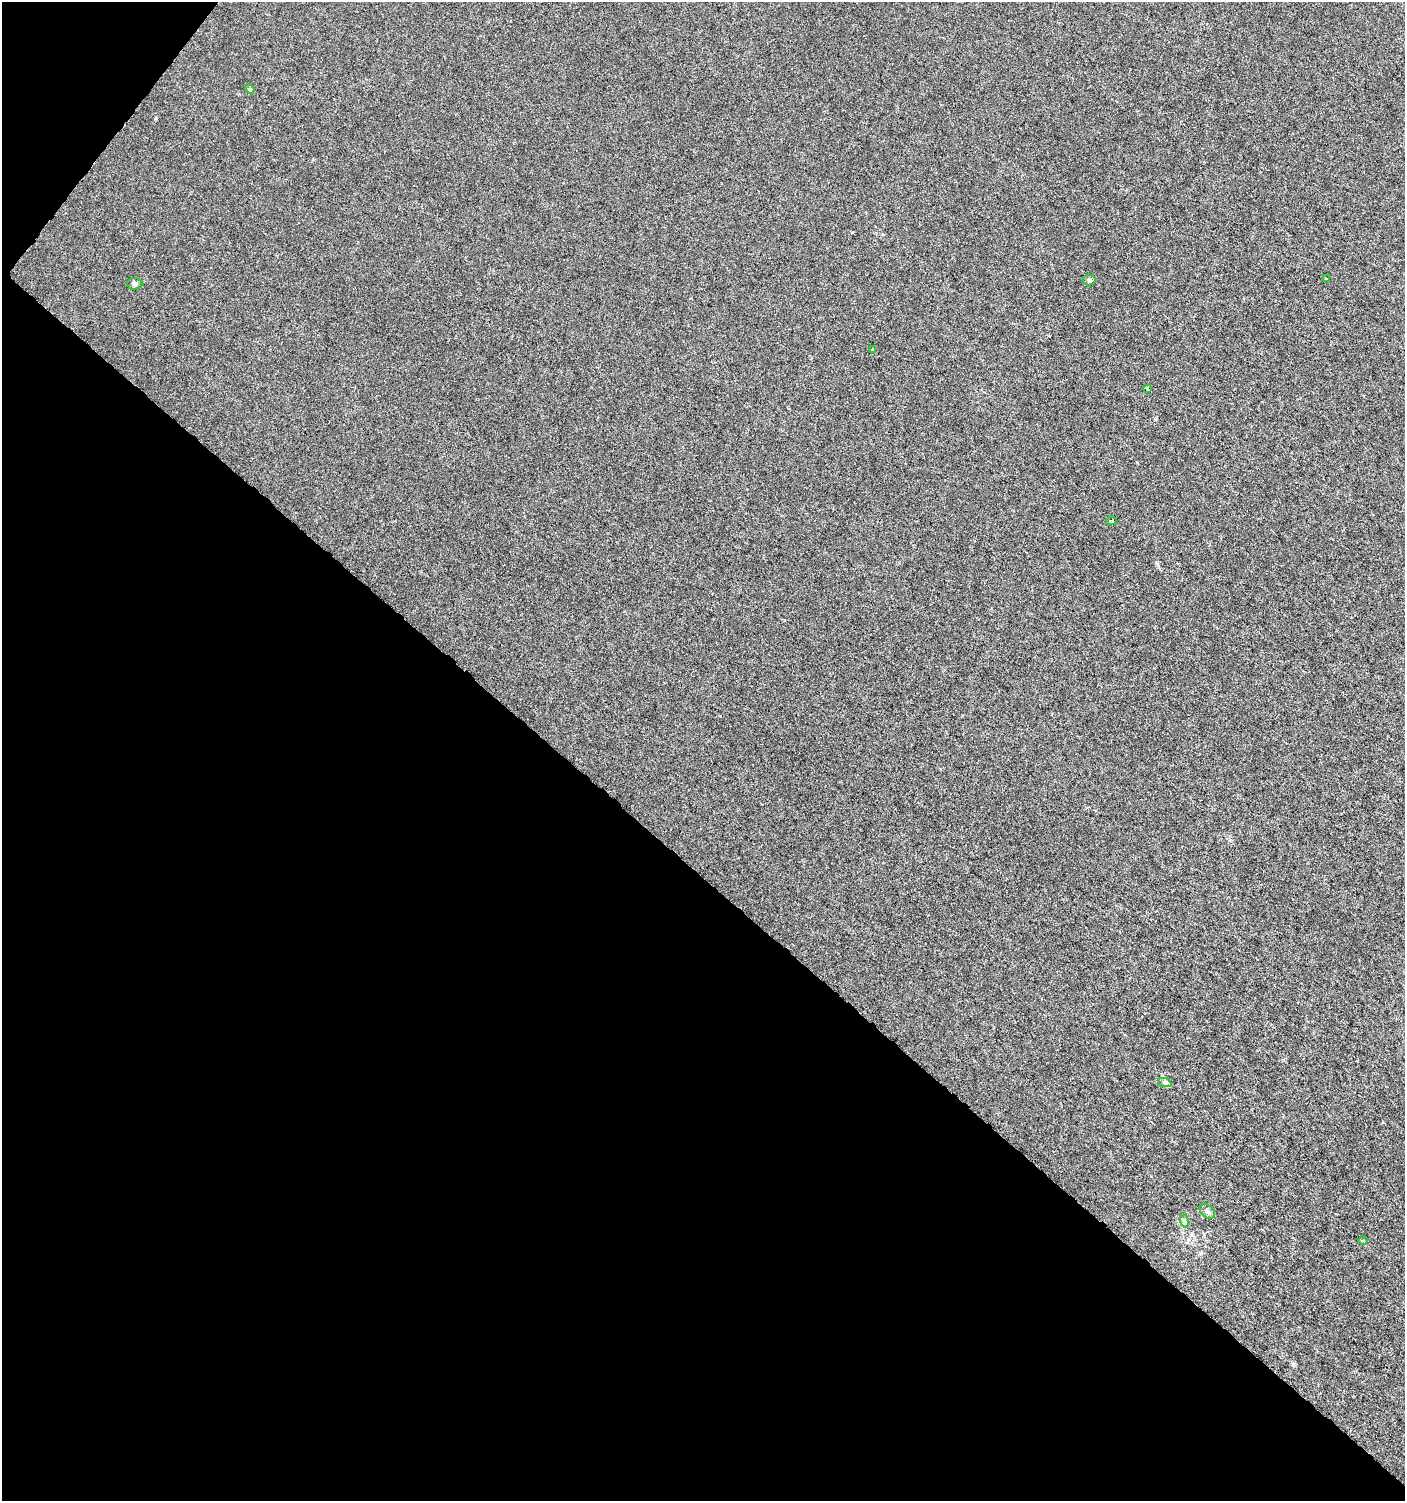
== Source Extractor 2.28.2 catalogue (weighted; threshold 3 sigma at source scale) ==
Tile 9 of 4 x 4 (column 1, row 3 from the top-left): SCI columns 175-1577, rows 1505-3003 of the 6026 x 6000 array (HDU 1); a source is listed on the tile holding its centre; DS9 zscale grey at full resolution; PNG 1407 x 1503 px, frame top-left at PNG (2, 2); each listed source drawn as its Kron ellipse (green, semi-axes under 4 px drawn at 4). Shown black and unused: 43% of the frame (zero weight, under 3 of 6 exposures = <1% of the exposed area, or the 3 px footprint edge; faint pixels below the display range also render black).
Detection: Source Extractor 2.28.2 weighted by HDU 2 'WHT'; one run over the whole footprint, this tile lists its part. Background -1.05e-05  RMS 0.0012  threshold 0.00501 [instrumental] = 3 sigma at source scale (4.09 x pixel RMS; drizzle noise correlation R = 1.36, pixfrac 0.8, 0.0396/0.0396 arcsec/px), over >= 5 px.
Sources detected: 11; all 11 listed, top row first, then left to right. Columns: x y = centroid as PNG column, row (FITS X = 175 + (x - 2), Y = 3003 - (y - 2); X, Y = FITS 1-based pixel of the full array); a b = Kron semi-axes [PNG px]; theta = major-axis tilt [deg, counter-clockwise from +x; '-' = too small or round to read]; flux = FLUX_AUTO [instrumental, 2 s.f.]
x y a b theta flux
250 89 5 4 - 0.12
1326 278 4 3 - 0.15
1089 280 6 5 - 0.21
134 284 8 6 -2 0.25
872 349 3 3 - 0.093
1147 388 3 2 - 0.23
1111 521 5 4 - 0.15
1165 1083 7 4 -19 0.22
1207 1211 9 6 -43 0.37
1184 1221 6 4 -72 0.18
1363 1240 5 3 - 0.13
Unlisted compact peaks at least as high as the median listed source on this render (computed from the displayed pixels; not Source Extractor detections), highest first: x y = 156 118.